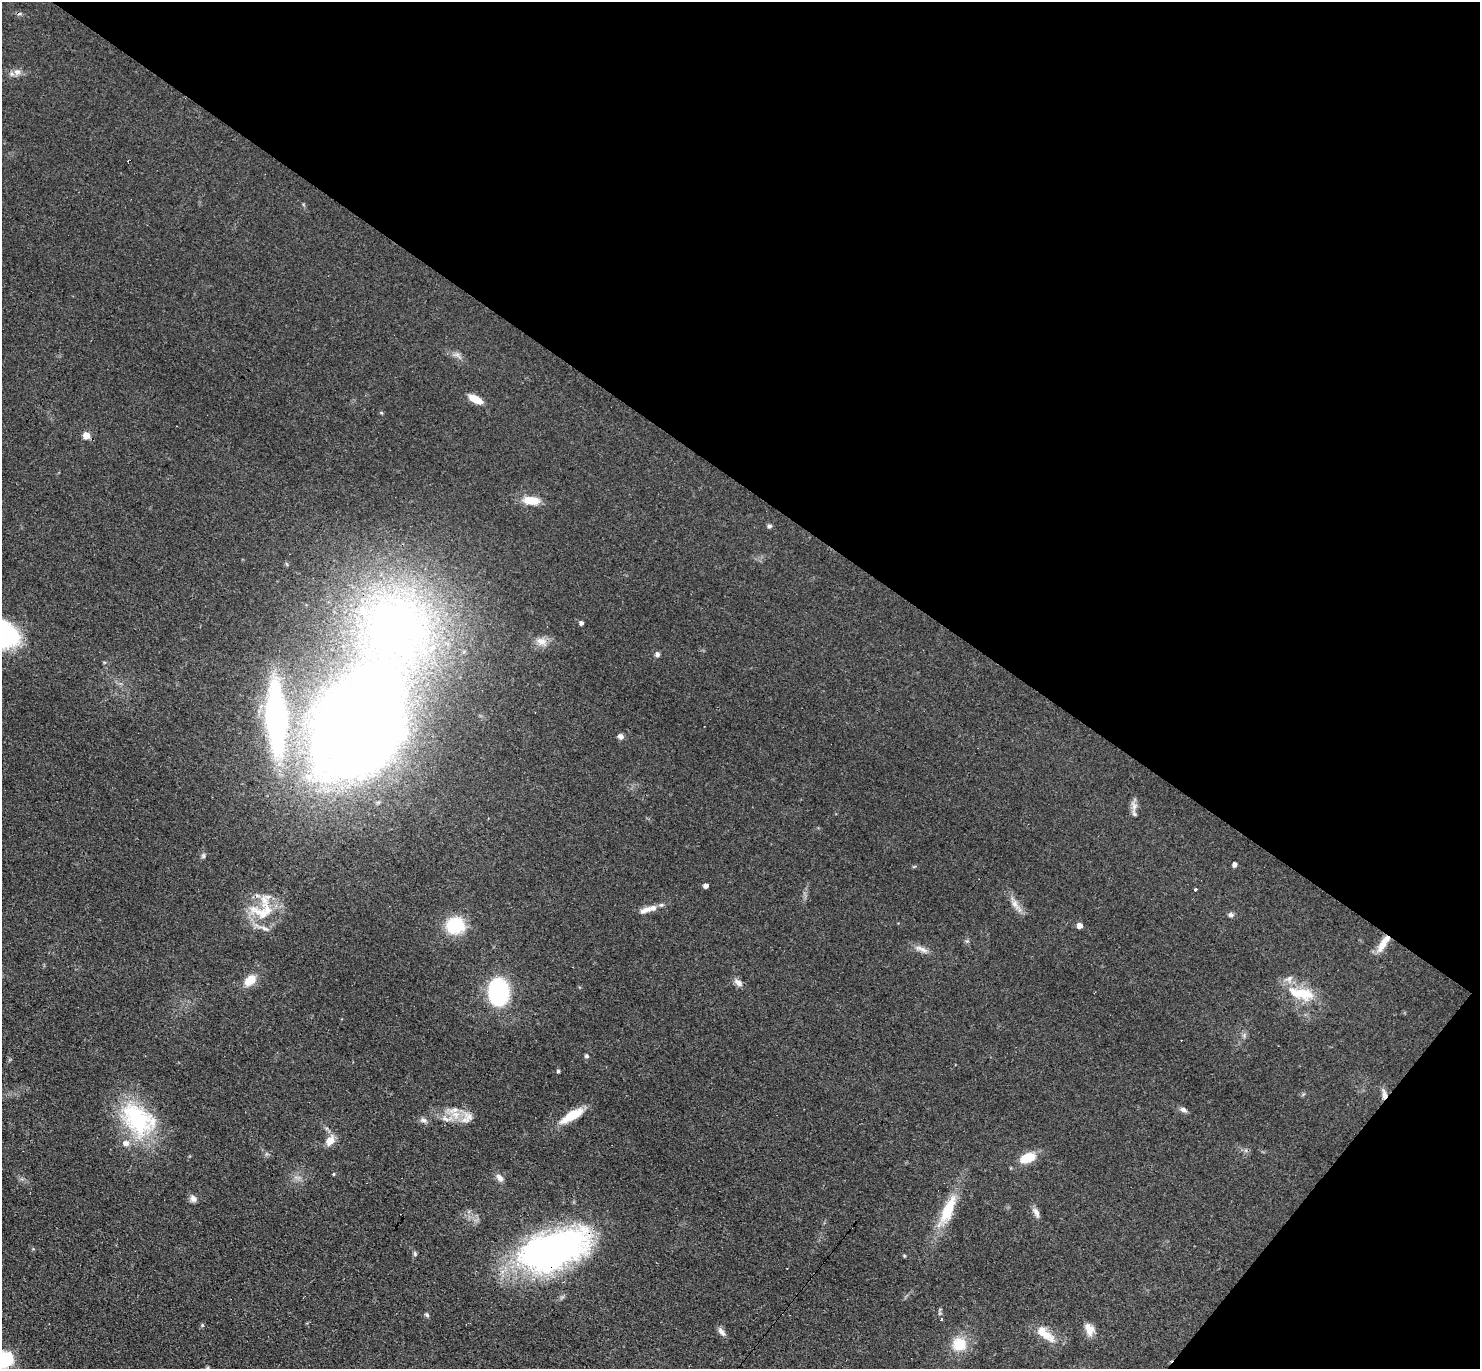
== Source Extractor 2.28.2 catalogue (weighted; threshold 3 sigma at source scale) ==
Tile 8 of 4 x 4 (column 4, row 2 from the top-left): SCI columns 4562-6039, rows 3032-4398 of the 6087 x 6078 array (HDU 1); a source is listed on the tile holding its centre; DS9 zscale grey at full resolution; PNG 1482 x 1371 px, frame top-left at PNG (2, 2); no overlay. Shown black and unused: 38% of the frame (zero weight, under 3 of 4 exposures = <1% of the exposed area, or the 3 px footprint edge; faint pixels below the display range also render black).
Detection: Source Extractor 2.28.2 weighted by HDU 2 'WHT'; one run over the whole footprint, this tile lists its part. Background 0.0608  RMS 0.0056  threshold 0.0254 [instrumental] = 3 sigma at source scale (4.5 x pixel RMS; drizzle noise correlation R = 1.50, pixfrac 1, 0.05/0.05 arcsec/px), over >= 5 px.
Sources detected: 70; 1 inside a brighter object's white glare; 3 cosmic-ray / hot-pixel residue — not listed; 8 inside a brighter listed object's ellipse — not listed separately; the other 58 listed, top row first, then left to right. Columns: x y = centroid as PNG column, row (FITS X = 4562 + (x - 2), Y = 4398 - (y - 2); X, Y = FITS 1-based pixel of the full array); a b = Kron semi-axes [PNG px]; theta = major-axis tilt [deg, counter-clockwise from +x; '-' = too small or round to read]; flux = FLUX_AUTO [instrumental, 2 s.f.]
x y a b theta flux
17 72 9 9 - 3
457 355 8 6 -30 1.9
475 399 16 7 -29 7.4
86 435 6 6 - 5.7
531 500 19 9 -6 10
769 526 5 5 - 1.2
581 623 4 4 - 1.7
396 625 90 81 -25 300
541 641 15 10 -6 5.2
657 654 6 5 - 1.6
276 718 39 12 -87 200
357 729 67 56 67 1100
620 736 7 6 - 2
1134 806 15 8 -79 3.3
203 856 6 5 - 1
1235 865 5 5 - 1.8
706 886 4 4 - 2.3
1195 889 3 3 - 1.2
265 900 23 14 76 9.7
1015 904 18 8 -58 4.9
648 909 24 7 17 5.9
261 913 41 13 -27 15
1231 915 6 6 - 1.6
455 925 17 15 7 28
1079 926 5 5 - 4
967 941 6 5 - 0.98
1383 943 26 8 57 7.5
919 948 12 7 -8 3.1
250 980 14 9 40 9.1
738 983 12 7 -39 3
498 992 17 12 -88 98
1301 993 39 15 -12 19
586 1056 5 4 - 1.1
558 1071 4 4 - 0.97
1384 1094 14 6 -82 3
1183 1110 10 6 -21 1.9
572 1115 28 9 31 15
469 1116 22 11 -30 6.6
445 1118 11 7 -22 3.1
138 1119 51 35 -43 55
423 1120 10 6 -2 1.9
330 1141 14 10 53 5.6
1027 1158 17 10 22 12
333 1174 4 3 - 0.84
500 1178 12 7 -51 2.8
193 1199 9 7 -49 2.7
948 1210 45 13 65 21
1036 1212 14 6 -67 2.7
552 1250 72 35 20 220
415 1254 7 5 -89 0.95
904 1256 4 4 - 0.61
427 1315 6 5 - 0.95
202 1325 5 4 - 0.81
1089 1330 15 10 -73 5.4
721 1331 13 6 -51 2.5
1047 1336 26 12 -34 9.6
959 1344 16 15 - 15
207 1368 6 5 - 0.87
Overlapping masked pixels (flux is a lower limit): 5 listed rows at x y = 396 625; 357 729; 1383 943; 1384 1094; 552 1250
Isophote crosses this tile's border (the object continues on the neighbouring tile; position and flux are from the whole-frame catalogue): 1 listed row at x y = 207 1368